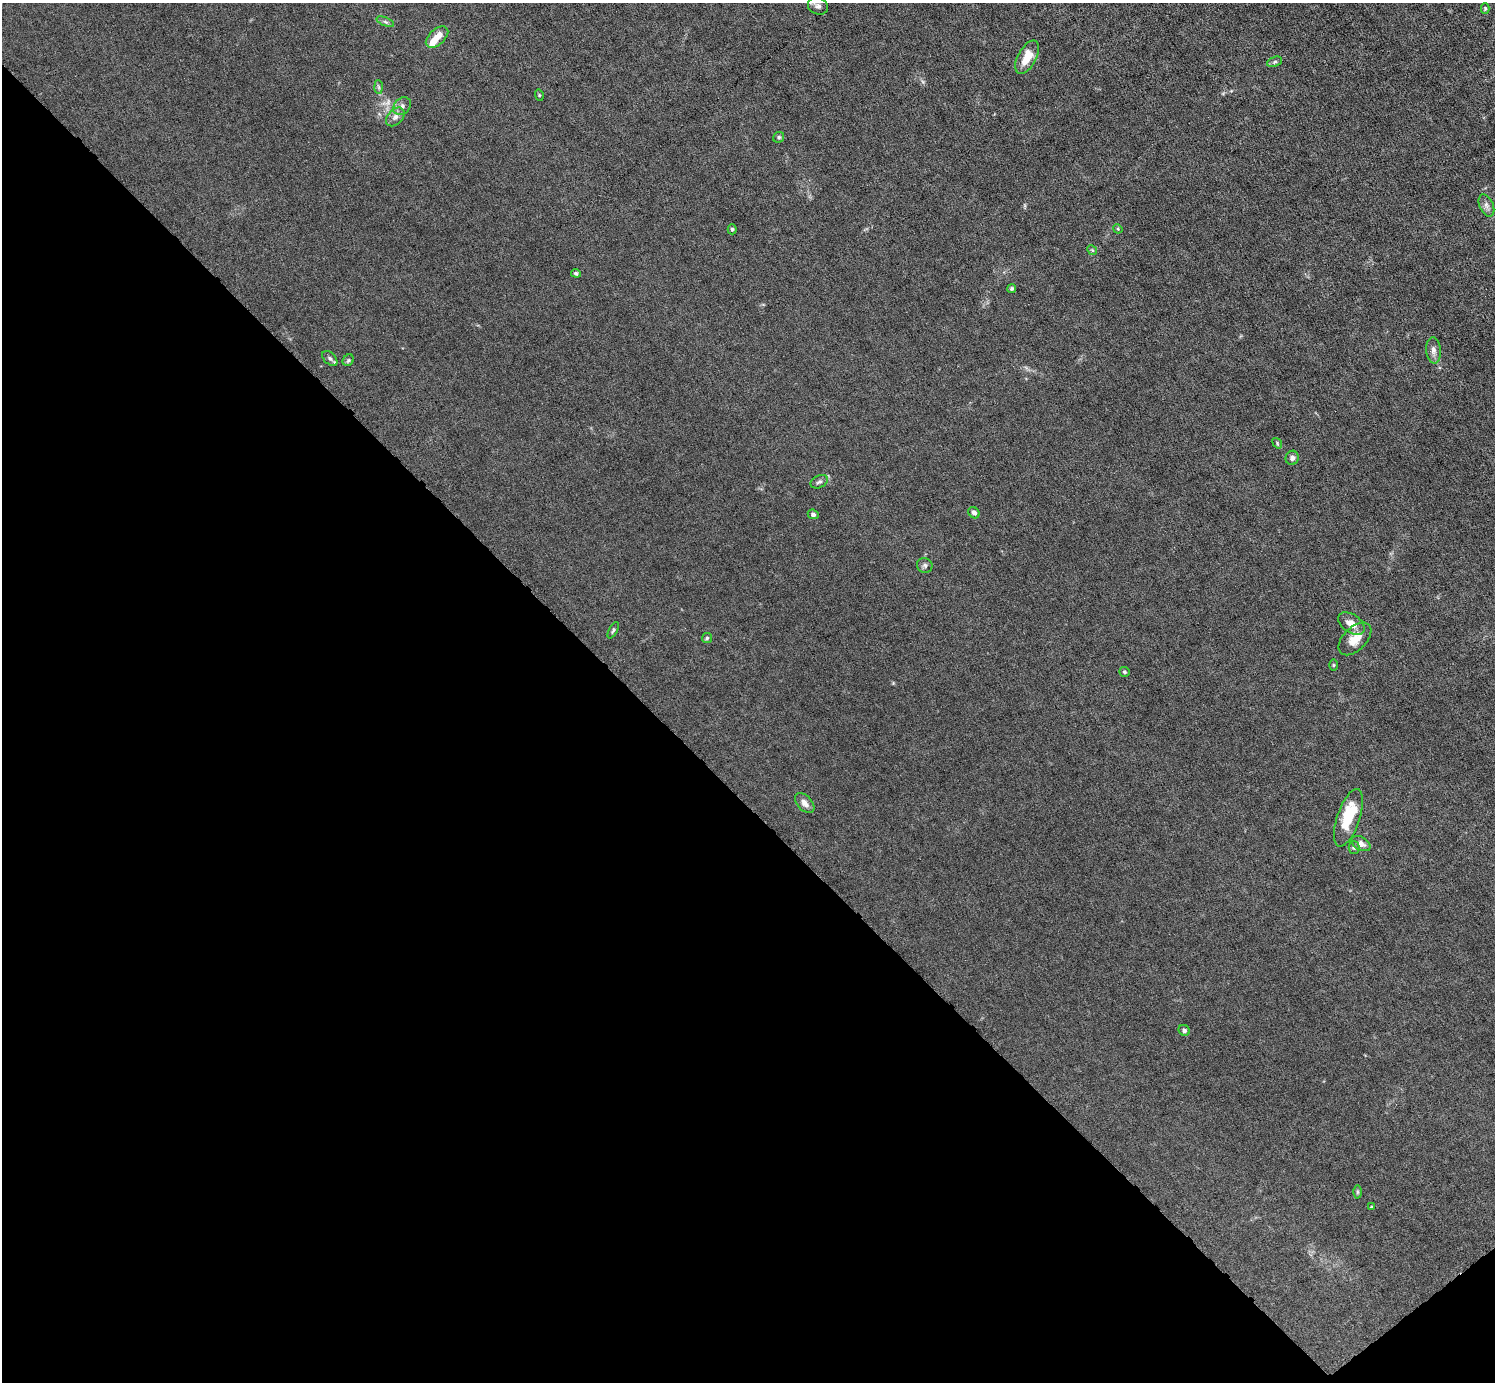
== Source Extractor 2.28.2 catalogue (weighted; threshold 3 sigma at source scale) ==
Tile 14 of 4 x 4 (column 2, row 4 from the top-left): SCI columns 1495-2987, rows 297-1676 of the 5974 x 5972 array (HDU 1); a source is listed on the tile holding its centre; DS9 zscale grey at full resolution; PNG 1497 x 1384 px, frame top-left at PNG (2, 3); each listed source drawn as its Kron ellipse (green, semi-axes under 4 px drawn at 4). Shown black and unused: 43% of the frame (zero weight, under 6 of 12 exposures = <1% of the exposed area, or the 3 px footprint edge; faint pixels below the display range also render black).
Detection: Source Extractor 2.28.2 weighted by HDU 2 'WHT'; one run over the whole footprint, this tile lists its part. Background 0.0141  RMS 0.0031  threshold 0.0125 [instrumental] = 3 sigma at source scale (4.09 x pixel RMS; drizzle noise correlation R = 1.36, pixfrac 0.8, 0.05/0.05 arcsec/px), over >= 5 px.
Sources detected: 41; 2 inside a brighter listed object's ellipse — not listed separately; the other 39 listed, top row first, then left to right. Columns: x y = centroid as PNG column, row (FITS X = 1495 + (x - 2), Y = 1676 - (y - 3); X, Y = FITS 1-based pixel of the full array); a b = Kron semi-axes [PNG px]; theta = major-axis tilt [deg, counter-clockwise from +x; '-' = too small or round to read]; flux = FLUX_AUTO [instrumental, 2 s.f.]
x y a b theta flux
818 6 10 8 -24 1.1
1485 9 5 4 - 0.33
385 22 9 3 -21 0.47
437 37 13 8 42 3.2
1027 57 18 9 62 4.8
1275 62 8 5 21 0.55
379 87 7 4 -88 0.5
539 95 6 3 -73 0.27
402 106 10 7 46 1.2
395 117 11 7 45 1.4
779 137 6 5 - 0.46
1486 205 12 7 -67 1.1
732 229 5 4 - 0.46
1118 229 5 4 - 0.29
1092 250 5 4 - 0.34
576 273 5 4 - 0.49
1012 288 4 4 - 0.41
1433 350 13 7 -85 1.4
330 358 9 5 -45 0.8
348 360 6 5 - 0.46
1277 443 6 4 -52 0.34
1292 458 7 6 - 0.99
819 482 9 6 26 0.75
974 513 6 5 - 1.1
813 514 5 4 - 0.72
925 565 8 7 - 0.7
1351 623 15 9 -34 2.5
613 630 9 3 61 0.42
707 638 5 5 - 0.45
1355 639 20 11 45 3.8
1334 665 5 3 - 0.31
1124 672 5 4 - 0.45
805 803 12 7 -47 1.6
1348 818 30 11 71 10
1361 844 10 6 -30 1.5
1354 848 6 5 - 0.49
1184 1030 6 5 - 0.73
1357 1192 6 4 -90 0.38
1372 1207 4 3 - 0.26
Isophote crosses this tile's border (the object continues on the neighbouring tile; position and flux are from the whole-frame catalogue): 1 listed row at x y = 818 6